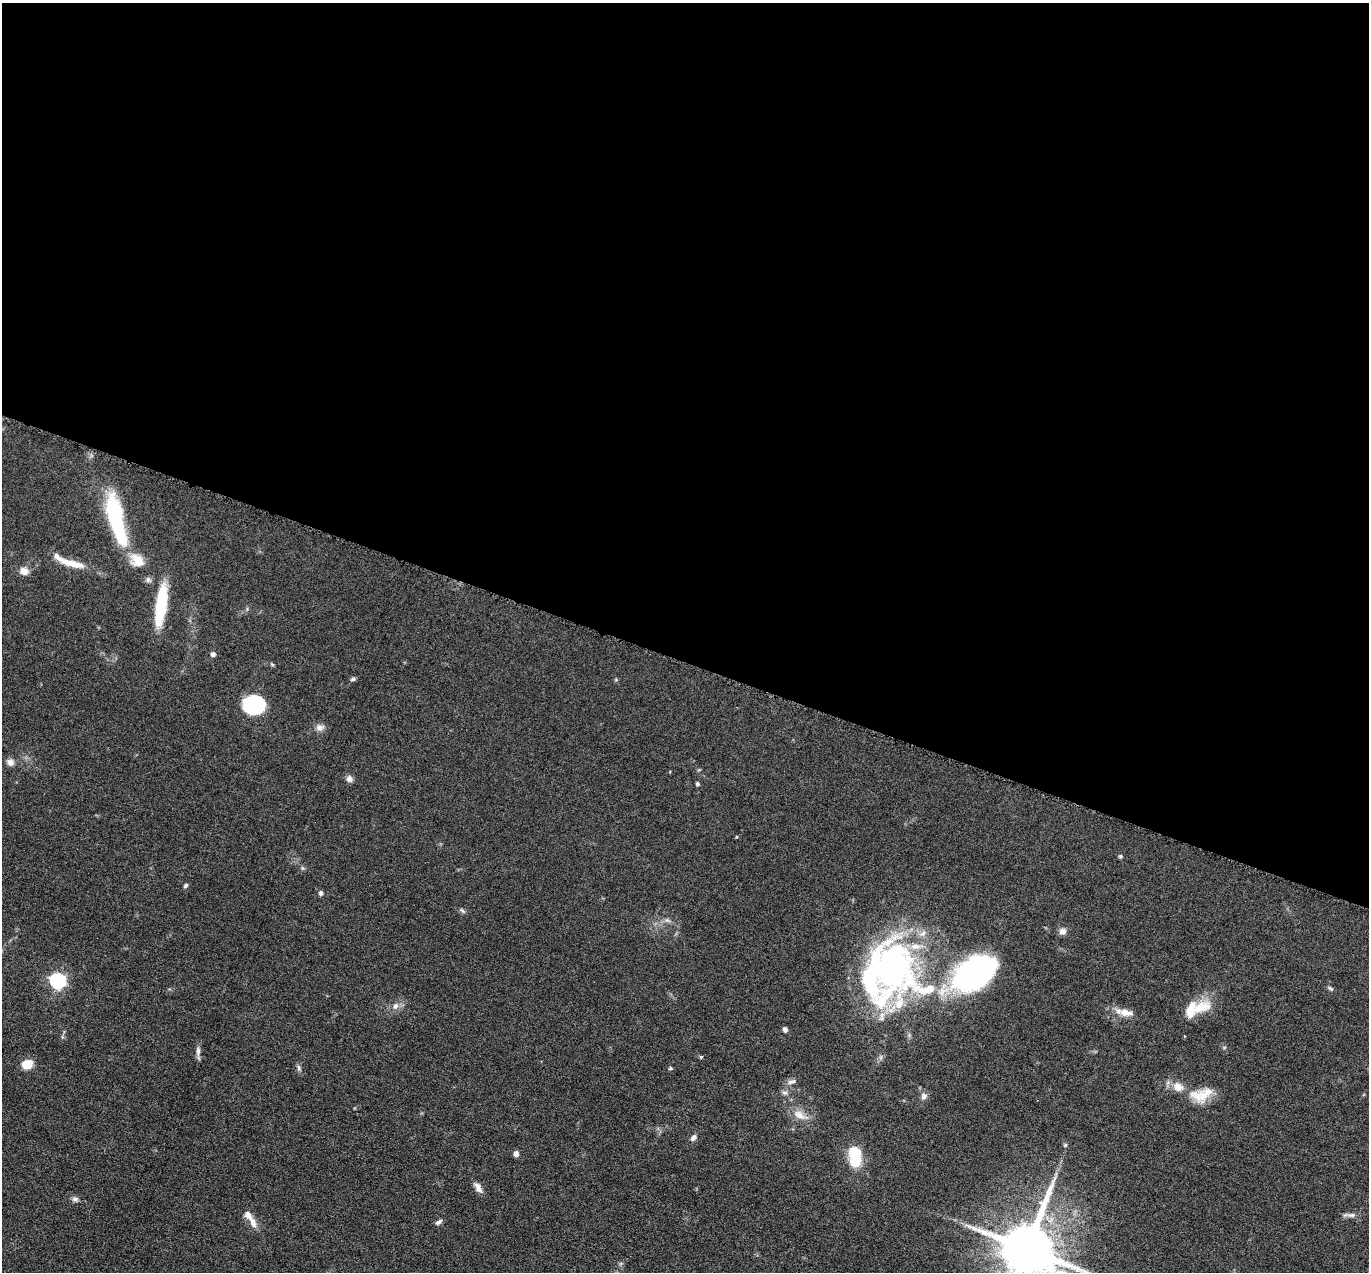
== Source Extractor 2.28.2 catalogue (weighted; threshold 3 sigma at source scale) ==
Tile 3 of 4 x 4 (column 3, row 1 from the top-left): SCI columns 2740-4106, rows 4084-5353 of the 5480 x 5495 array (HDU 1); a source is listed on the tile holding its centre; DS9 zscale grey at full resolution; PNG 1371 x 1274 px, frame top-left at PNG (2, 3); no overlay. Shown black and unused: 52% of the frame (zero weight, under 4 of 8 exposures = <1% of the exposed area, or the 3 px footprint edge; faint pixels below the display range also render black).
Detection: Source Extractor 2.28.2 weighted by HDU 2 'WHT'; one run over the whole footprint, this tile lists its part. Background 0.0445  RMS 0.0037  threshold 0.0153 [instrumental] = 3 sigma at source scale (4.09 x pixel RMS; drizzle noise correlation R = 1.36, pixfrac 0.8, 0.05/0.05 arcsec/px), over >= 5 px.
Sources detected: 63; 3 inside a brighter object's white glare — not listed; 10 inside a brighter listed object's ellipse — not listed separately; the other 50 listed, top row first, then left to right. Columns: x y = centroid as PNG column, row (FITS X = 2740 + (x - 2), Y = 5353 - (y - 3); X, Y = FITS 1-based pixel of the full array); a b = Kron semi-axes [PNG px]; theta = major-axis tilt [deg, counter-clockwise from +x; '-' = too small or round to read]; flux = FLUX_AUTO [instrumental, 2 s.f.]
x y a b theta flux
116 519 56 14 -76 37
137 560 19 15 -32 6.1
69 562 44 8 -20 7.2
24 571 10 8 -22 2.7
148 580 9 6 -46 1
162 598 34 14 85 12
213 654 5 4 - 1.5
272 664 6 4 -20 0.43
353 679 6 5 - 0.7
616 680 5 3 - 0.35
254 704 20 17 4 28
320 727 11 9 0 1.9
10 762 10 9 - 1.6
349 779 8 8 - 1.5
697 784 5 4 - 0.64
1120 856 5 4 - 0.52
302 868 6 4 -71 0.5
186 886 6 5 - 0.63
321 893 6 5 - 0.95
463 911 9 4 -40 0.67
667 920 7 5 -43 0.78
1062 931 10 9 - 1.5
893 972 70 62 -82 100
974 973 40 27 32 100
58 981 7 7 - 77
1331 989 8 4 -36 0.67
395 1006 9 7 70 1.7
1202 1007 31 15 22 8
1126 1013 22 9 -11 4
785 1029 5 5 - 1.1
198 1051 14 6 -90 1.5
701 1057 4 4 - 0.45
27 1064 10 9 - 5.9
299 1068 8 5 -83 0.88
670 1068 5 4 - 0.45
793 1081 8 6 16 1
785 1093 8 6 1 0.94
924 1096 8 8 - 1.5
1197 1096 25 15 -29 6.7
800 1115 23 10 -28 4.4
694 1137 8 6 45 1.4
1065 1145 6 4 44 0.47
516 1153 5 5 - 1.9
855 1156 24 13 -85 13
478 1187 14 7 -58 2.2
75 1199 10 6 0 1.1
1351 1215 12 6 4 1.4
439 1222 10 5 32 0.99
253 1223 14 7 -69 2.6
1027 1249 18 15 -61 2800
Isophote crosses this tile's border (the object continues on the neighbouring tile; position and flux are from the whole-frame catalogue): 1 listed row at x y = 1027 1249